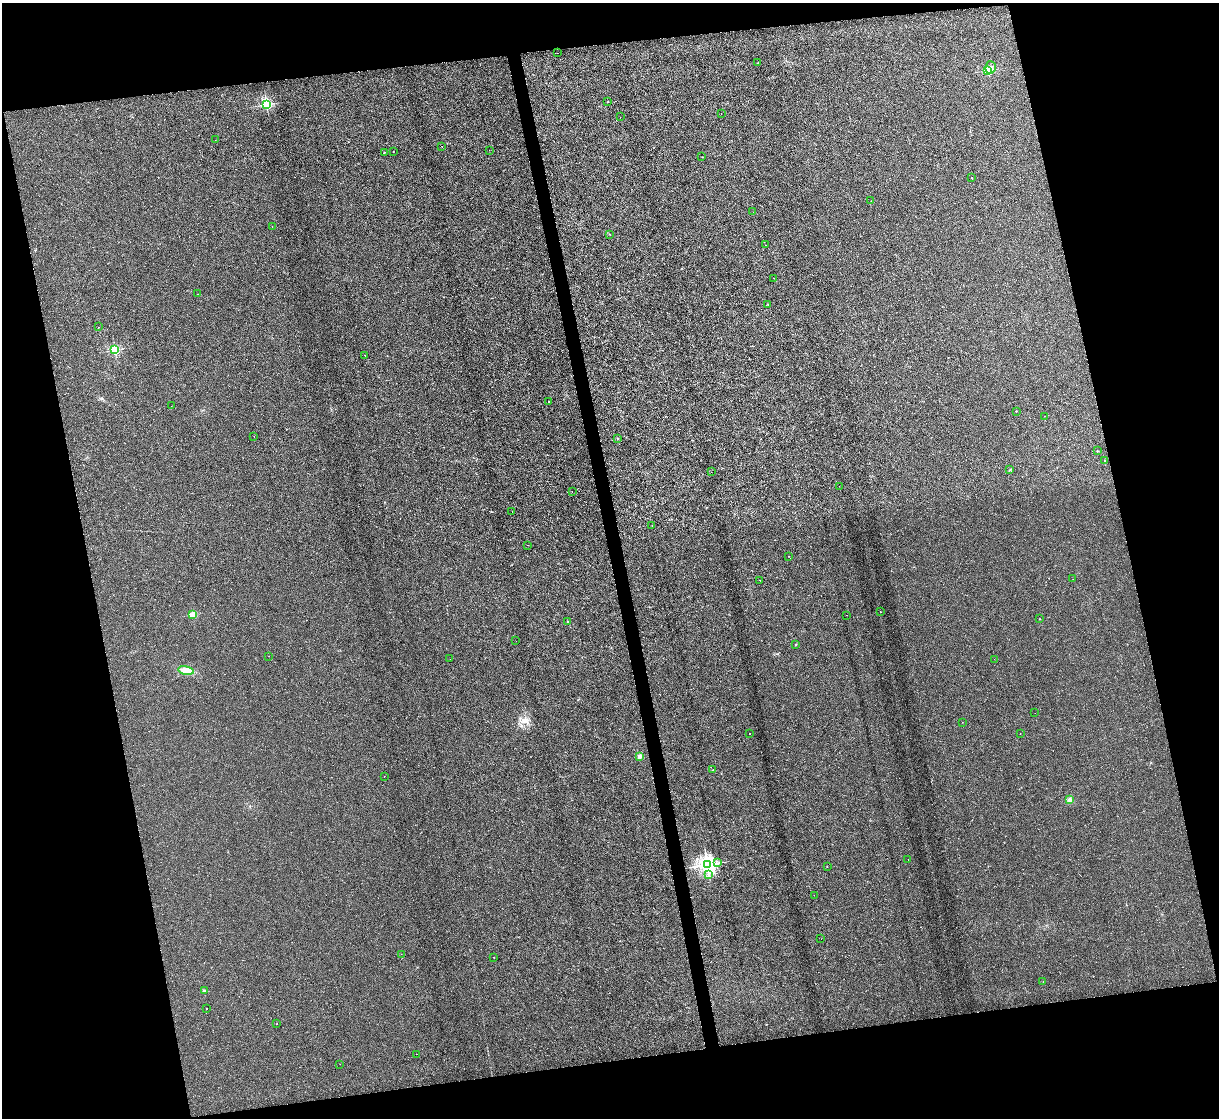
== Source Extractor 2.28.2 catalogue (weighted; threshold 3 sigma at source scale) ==
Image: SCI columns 1-4865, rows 135-4596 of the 4865 x 4846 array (HDU 1 of 3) = the unmasked area's bounding box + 8 px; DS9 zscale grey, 4 x 4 block average (1 PNG px = mean of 4 x 4 image px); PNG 1221 x 1120 px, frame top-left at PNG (2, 3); each listed source drawn as its Kron ellipse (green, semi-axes under 4 px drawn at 4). Shown black and unused: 25% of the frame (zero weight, under 2 of 3 exposures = <1% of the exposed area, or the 3 px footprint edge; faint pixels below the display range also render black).
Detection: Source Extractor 2.28.2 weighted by HDU 2 'WHT'. Background 0.00171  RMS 0.0034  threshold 0.0153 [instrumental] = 3 sigma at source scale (4.5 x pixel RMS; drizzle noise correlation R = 1.50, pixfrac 1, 0.05/0.05 arcsec/px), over >= 5 px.
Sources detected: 78; all 78 listed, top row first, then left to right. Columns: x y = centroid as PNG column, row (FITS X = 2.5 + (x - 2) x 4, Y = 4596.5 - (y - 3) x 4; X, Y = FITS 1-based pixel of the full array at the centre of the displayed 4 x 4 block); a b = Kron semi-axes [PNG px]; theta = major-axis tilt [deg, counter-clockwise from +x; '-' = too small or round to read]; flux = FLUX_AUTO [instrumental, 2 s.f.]
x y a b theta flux
557 53 2 2 - 0.28
758 63 2 2 - 1.5
990 67 6 5 - 9.4
988 70 2 2 - 160
608 102 2 2 - 1.2
266 104 2 2 - 320
721 114 2 2 - 0.3
620 117 2 2 - 0.31
215 140 2 2 - 0.34
442 146 2 2 - 11
489 150 2 2 - 0.91
393 151 2 2 - 0.58
384 153 2 2 - 3.7
702 157 2 2 - 1.2
971 178 2 2 - 0.94
871 201 2 2 - 0.34
753 212 2 2 - 0.26
272 226 2 2 - 0.39
610 234 2 2 - 0.71
765 245 2 2 - 0.72
774 278 2 2 - 0.36
198 294 2 2 - 0.59
768 305 2 2 - 0.36
99 327 2 2 - 0.31
115 350 2 2 - 220
365 355 2 2 - 0.83
549 402 2 2 - 0.96
171 406 2 2 - 0.4
1016 411 2 2 - 2
1044 416 2 2 - 0.95
254 436 2 2 - 0.46
618 439 2 2 - 5.8
1097 451 2 2 - 2.4
1105 461 2 2 - 0.52
1010 470 2 2 - 1
711 472 2 2 - 0.31
839 486 2 2 - 0.28
572 492 2 2 - 0.34
512 511 2 2 - 1.2
652 525 2 2 - 0.44
527 545 2 2 - 1.1
788 556 2 2 - 0.33
1073 579 2 2 - 0.59
760 580 2 2 - 0.57
880 612 2 2 - 0.44
193 614 2 2 - 82
847 615 2 2 - 0.49
1040 619 2 2 - 1.4
568 621 2 2 - 1.3
516 641 2 2 - 0.33
796 644 2 2 - 1.9
269 656 2 2 - 0.38
450 659 2 2 - 0.25
994 659 2 2 - 0.45
186 670 8 4 -12 11
1035 713 2 2 - 0.37
962 722 2 2 - 0.34
750 734 2 2 - 0.94
1020 734 2 2 - 0.61
640 756 4 3 - 3.3
713 770 2 2 - 1.6
384 776 2 2 - 0.33
1070 800 3 3 - 4.2
908 859 2 2 - 0.34
718 863 2 2 - 0.9
707 864 3 3 - 1200
827 867 2 2 - 0.92
709 875 2 2 - 0.83
814 895 2 2 - 0.24
821 939 2 2 - 0.73
401 954 2 2 - 0.93
494 957 2 2 - 0.67
1043 982 2 2 - 0.6
204 990 2 2 - 1
206 1009 2 2 - 1.6
277 1024 2 2 - 1.7
416 1054 2 2 - 0.46
340 1064 2 2 - 0.24
Diffuse or blended objects may show on this block-average render without a row.